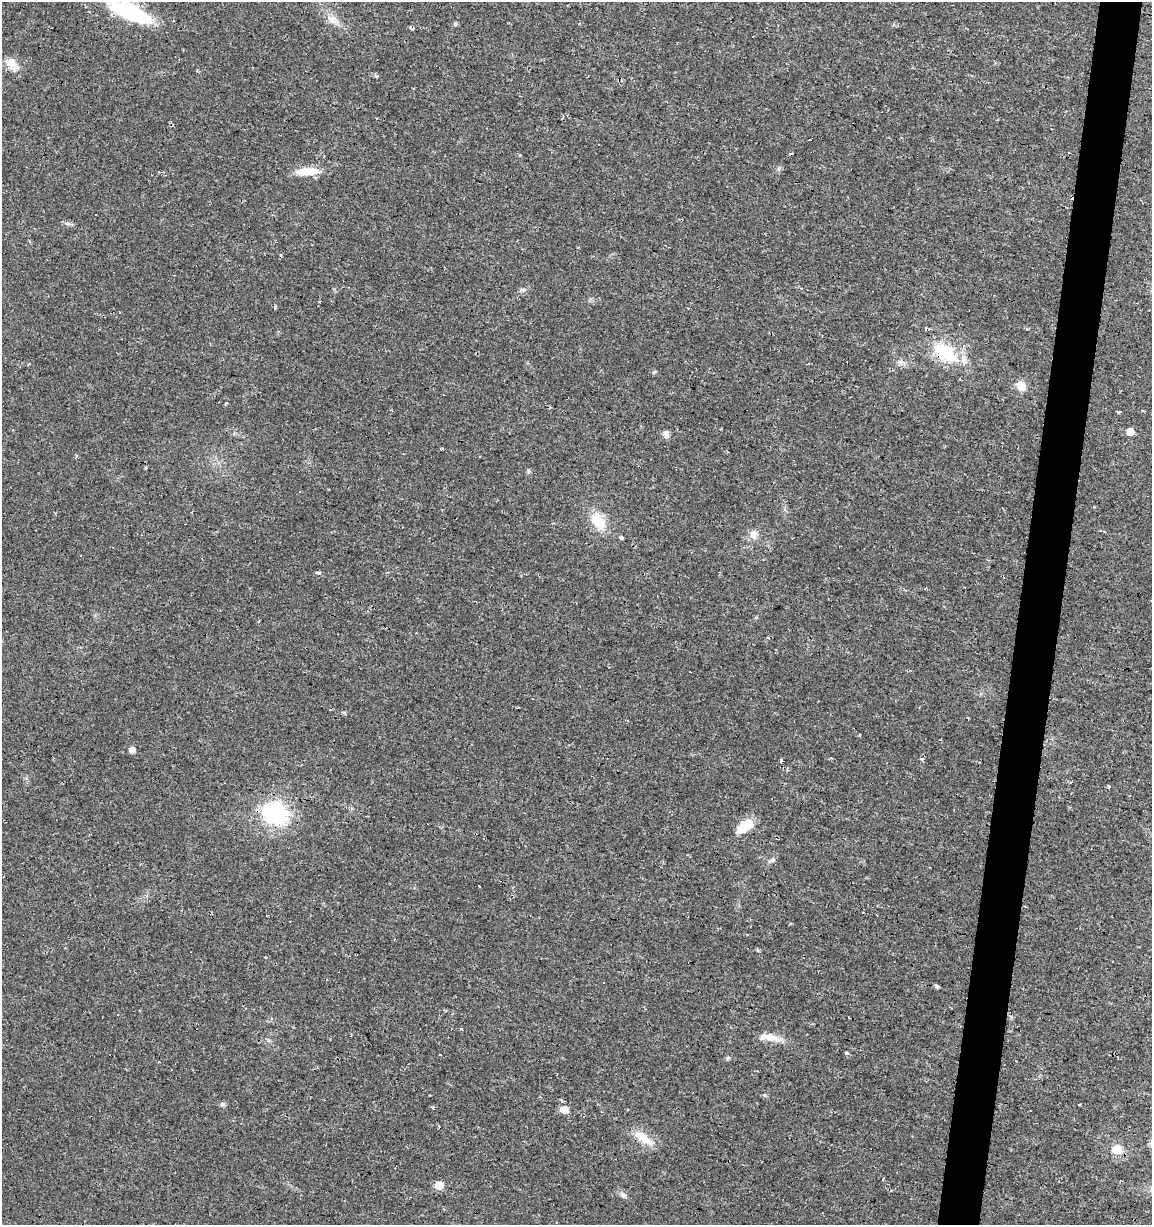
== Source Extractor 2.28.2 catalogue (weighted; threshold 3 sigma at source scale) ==
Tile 10 of 4 x 4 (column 2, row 3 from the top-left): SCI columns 1434-2583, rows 1224-2446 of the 5106 x 4899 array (HDU 1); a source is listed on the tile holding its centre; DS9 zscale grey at full resolution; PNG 1154 x 1227 px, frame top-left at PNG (2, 2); no overlay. Shown black and unused: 4% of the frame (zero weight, under 2 of 3 exposures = <1% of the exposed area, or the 3 px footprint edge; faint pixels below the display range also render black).
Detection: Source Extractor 2.28.2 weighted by HDU 2 'WHT'; one run over the whole footprint, this tile lists its part. Background 0.0131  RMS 0.0028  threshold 0.0127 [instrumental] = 3 sigma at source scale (4.5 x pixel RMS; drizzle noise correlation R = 1.50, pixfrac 1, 0.0396/0.0396 arcsec/px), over >= 5 px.
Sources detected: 65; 16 cosmic-ray / hot-pixel residue — not listed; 1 inside a brighter listed object's ellipse — not listed separately; the other 48 listed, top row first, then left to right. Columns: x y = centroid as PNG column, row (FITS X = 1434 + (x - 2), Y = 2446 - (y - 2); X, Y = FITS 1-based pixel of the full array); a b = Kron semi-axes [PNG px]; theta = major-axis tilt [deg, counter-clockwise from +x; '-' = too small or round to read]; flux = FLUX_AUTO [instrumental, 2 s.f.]
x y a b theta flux
129 12 57 18 -25 22
332 20 13 8 -67 2
455 24 5 5 - 0.46
412 28 4 3 - 1.4
11 63 20 12 -41 3.1
376 76 6 4 -42 0.38
810 140 3 2 - 0.26
1068 153 3 3 - 1
779 168 6 4 44 0.5
307 171 25 8 5 5.8
68 223 9 4 -1 0.7
280 255 4 3 - 0.32
276 306 3 3 - 2.6
945 353 34 19 -37 14
900 362 10 6 -1 1.1
654 372 5 4 - 0.34
1021 386 10 8 -60 3.5
226 403 4 3 - 0.51
1119 412 4 3 - 0.3
1130 432 5 5 - 2.8
666 434 10 7 -50 1.1
76 456 4 4 - 0.36
528 471 7 4 82 0.43
598 521 24 16 -52 6.1
753 534 15 8 67 1.8
621 537 4 3 - 2.5
318 572 4 3 - 4.8
132 750 5 5 - 2
921 759 6 3 -20 0.38
781 761 4 3 - 1.4
1108 786 4 3 - 2.5
275 813 23 19 -11 27
746 826 16 9 35 6.9
772 860 9 4 54 0.69
936 986 3 3 - 3.7
770 1037 32 8 -8 3.3
267 1040 4 3 - 1.1
846 1053 3 3 - 1.3
440 1055 3 3 - 0.62
561 1100 4 3 - 0.72
222 1104 7 5 -12 0.61
433 1107 4 4 - 0.45
564 1110 6 6 - 3.3
643 1138 29 11 -37 4.6
1117 1150 12 11 - 3.8
883 1179 3 3 - 2.9
439 1185 6 5 - 6.7
624 1195 10 6 -43 0.89
Overlapping masked pixels (flux is a lower limit): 2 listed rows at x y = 412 28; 945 353
Isophote crosses this tile's border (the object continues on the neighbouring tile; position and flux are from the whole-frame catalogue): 1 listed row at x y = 129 12
Unlisted compact peaks at least as high as the median listed source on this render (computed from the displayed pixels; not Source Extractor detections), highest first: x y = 764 1095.